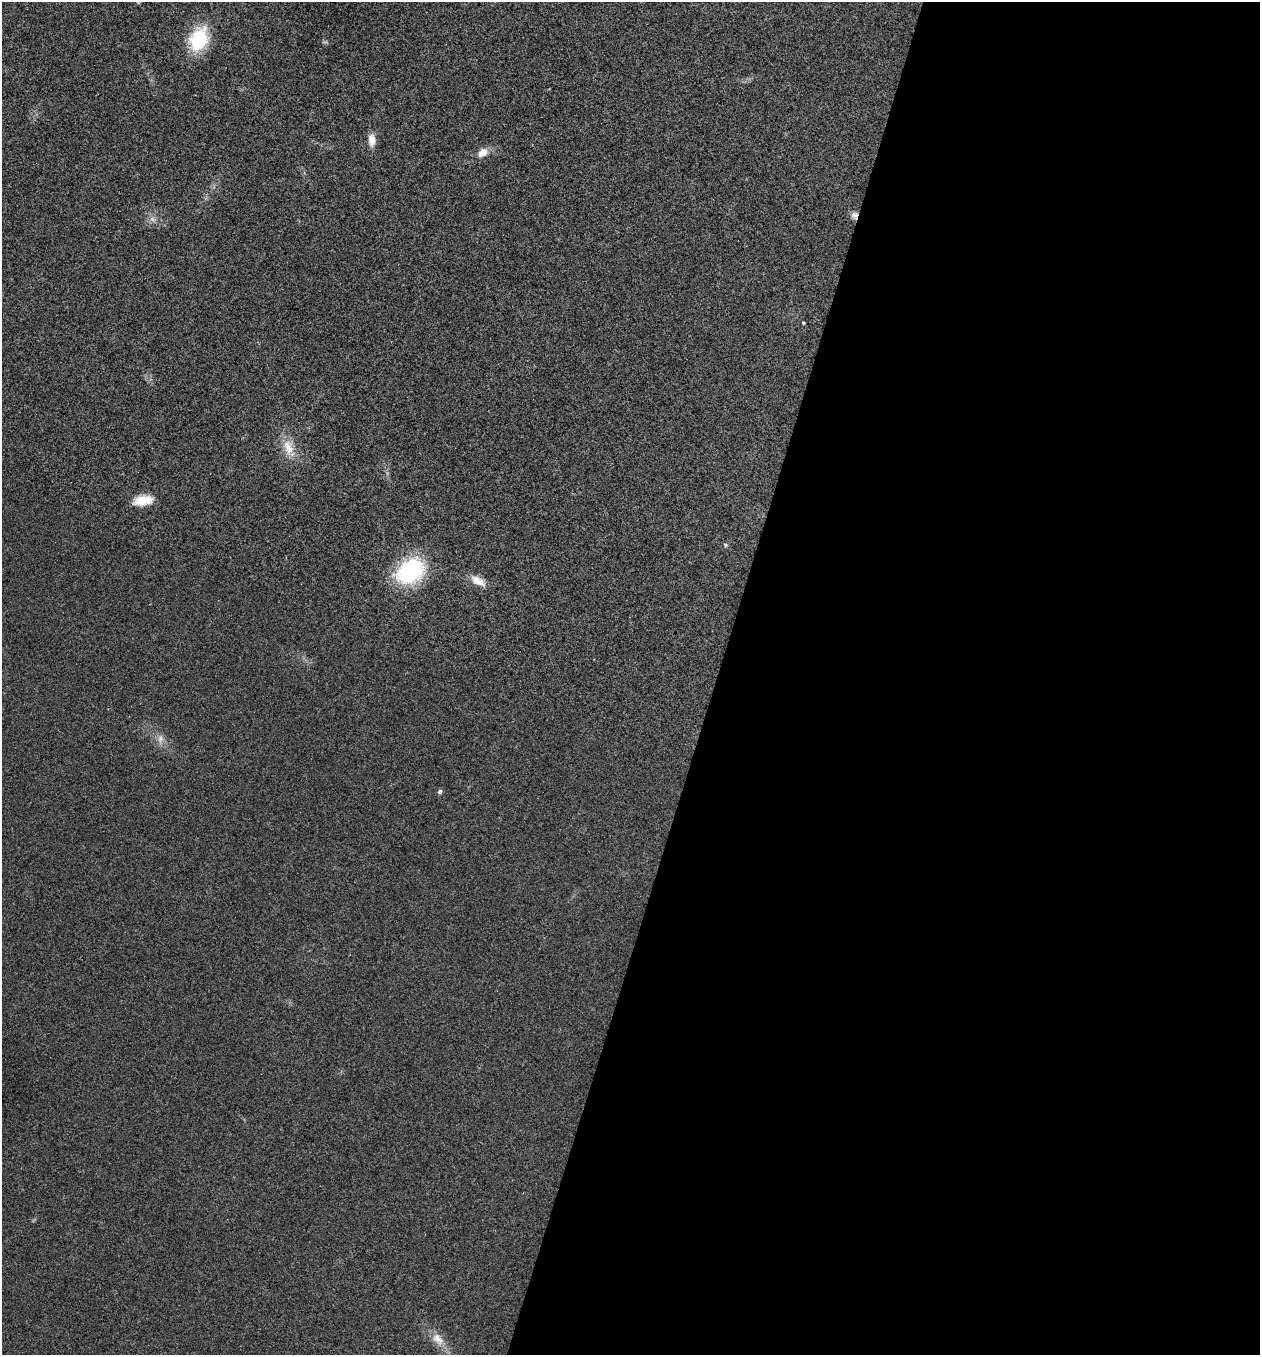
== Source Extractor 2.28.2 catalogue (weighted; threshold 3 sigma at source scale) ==
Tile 12 of 4 x 4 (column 4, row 3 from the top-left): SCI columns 3909-5166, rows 1360-2712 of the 5434 x 5422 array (HDU 1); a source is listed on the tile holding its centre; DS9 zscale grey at full resolution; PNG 1262 x 1357 px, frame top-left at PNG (2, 2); no overlay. Shown black and unused: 43% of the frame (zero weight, under 3 of 4 exposures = <1% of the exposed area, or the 3 px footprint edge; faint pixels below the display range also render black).
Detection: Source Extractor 2.28.2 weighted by HDU 2 'WHT'; one run over the whole footprint, this tile lists its part. Background 0.0243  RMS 0.0053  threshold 0.0238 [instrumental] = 3 sigma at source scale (4.5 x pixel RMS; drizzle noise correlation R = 1.50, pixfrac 1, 0.05/0.05 arcsec/px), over >= 5 px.
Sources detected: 15; all 15 listed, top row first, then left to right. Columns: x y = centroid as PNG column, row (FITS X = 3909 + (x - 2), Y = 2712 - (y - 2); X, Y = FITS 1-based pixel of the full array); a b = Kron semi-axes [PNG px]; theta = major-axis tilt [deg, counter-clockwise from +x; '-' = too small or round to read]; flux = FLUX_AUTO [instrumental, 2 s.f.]
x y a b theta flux
138 2 5 4 - 0.59
199 39 25 18 66 30
372 140 16 9 -87 4.8
483 153 14 9 36 5.1
854 215 10 9 - 2.8
152 219 10 6 -27 2.2
803 323 3 3 - 0.82
288 447 24 13 -72 9.6
143 500 22 11 8 10
725 545 6 5 - 0.78
410 571 27 19 34 60
478 581 20 9 -28 6.1
160 739 12 7 77 3
440 792 6 5 - 1.1
438 1339 20 12 -42 6.9
Overlapping masked pixels (flux is a lower limit): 1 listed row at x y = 854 215
Isophote crosses this tile's border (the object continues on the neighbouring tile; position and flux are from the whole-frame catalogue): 1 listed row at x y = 138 2